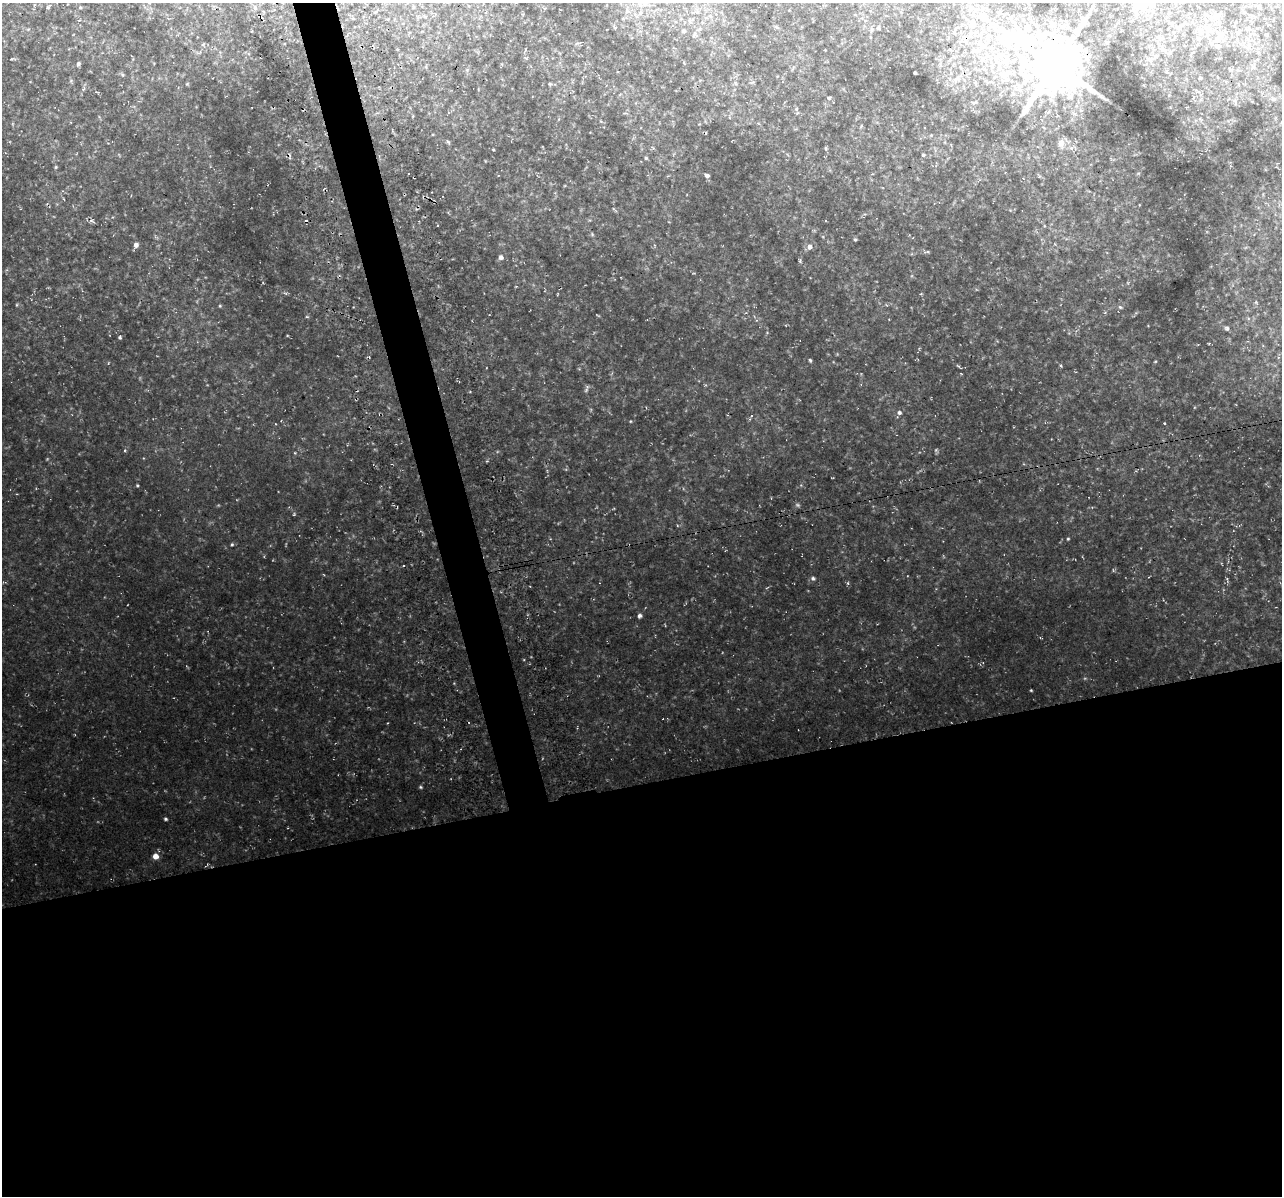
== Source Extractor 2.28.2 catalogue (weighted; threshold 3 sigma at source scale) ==
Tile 15 of 4 x 4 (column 3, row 4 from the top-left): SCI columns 2617-3896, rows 109-1302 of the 5224 x 4944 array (HDU 1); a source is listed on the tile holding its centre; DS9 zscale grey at full resolution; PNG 1284 x 1198 px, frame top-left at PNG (2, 3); no overlay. Shown black and unused: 37% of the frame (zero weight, under 3 of 4 exposures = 3% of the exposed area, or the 3 px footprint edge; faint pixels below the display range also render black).
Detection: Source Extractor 2.28.2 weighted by HDU 2 'WHT'; one run over the whole footprint, this tile lists its part. Background 0.0506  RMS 0.009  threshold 0.0405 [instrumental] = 3 sigma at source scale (4.5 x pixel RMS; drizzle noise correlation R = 1.50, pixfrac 1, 0.0396/0.0396 arcsec/px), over >= 5 px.
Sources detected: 64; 1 too faint to see at this stretch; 2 inside a brighter object's white glare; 1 cosmic-ray / hot-pixel residue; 1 long thin detection or spike segment (spike, bleed or trail) — not listed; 2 inside a brighter listed object's ellipse — not listed separately; the other 57 listed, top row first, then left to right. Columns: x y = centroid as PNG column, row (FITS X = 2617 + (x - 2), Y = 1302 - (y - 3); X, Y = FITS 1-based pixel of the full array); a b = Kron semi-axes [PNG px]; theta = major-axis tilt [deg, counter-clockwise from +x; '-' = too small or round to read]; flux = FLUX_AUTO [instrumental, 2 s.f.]
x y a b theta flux
645 3 9 5 -20 3.7
47 7 5 4 - 1.1
80 7 4 4 - 0.85
1140 7 14 6 28 6.2
255 8 6 4 -72 1.3
628 12 11 4 -1 2.6
985 18 15 11 -39 10
878 28 4 4 - 1.1
683 31 7 5 -26 1.8
989 36 12 7 29 5.6
1024 40 37 14 -23 79
1218 46 6 5 - 3.1
973 50 10 7 25 4.2
949 61 6 4 19 1.4
1006 62 13 9 1 7.6
78 64 5 4 - 1.6
1054 65 13 12 - 4700
915 73 3 3 - 1.4
123 75 5 3 - 0.97
1200 78 3 3 - 1.2
550 84 4 4 - 0.98
83 89 6 3 70 1.2
829 98 5 4 - 1.4
1274 99 8 6 -35 2.5
797 109 6 4 -71 1.3
448 142 6 4 -43 1.1
1061 143 14 9 81 5.9
826 148 5 3 - 0.86
493 150 3 2 - 0.69
923 155 4 4 - 1
646 158 5 4 - 1.2
56 167 4 4 - 0.87
707 176 5 5 - 2.5
855 240 4 4 - 1
136 245 6 5 - 3.6
810 247 6 6 - 4
501 257 5 5 - 3.2
220 306 5 3 - 0.83
1120 307 5 4 - 1.2
1227 328 7 3 71 1.6
120 337 4 3 - 1.2
810 360 3 3 - 1.3
1061 366 4 3 - 1
586 389 11 3 61 1.6
899 412 6 5 - 2.3
125 450 5 3 - 0.94
137 485 4 3 - 0.9
294 514 4 4 - 0.84
1068 539 3 3 - 0.84
232 544 4 4 - 1.1
813 579 6 5 - 1.7
848 583 5 3 - 0.93
639 616 6 5 - 2
1031 690 3 3 - 0.73
420 787 4 4 - 1
165 819 4 3 - 1.4
155 856 5 5 - 7.1
Overlapping masked pixels (flux is a lower limit): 1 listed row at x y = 1054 65
Isophote crosses this tile's border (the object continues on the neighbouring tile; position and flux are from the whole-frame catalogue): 1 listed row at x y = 645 3
Unlisted compact peaks at least as high as the median listed source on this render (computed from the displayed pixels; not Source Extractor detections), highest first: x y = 1164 423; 630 421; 936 450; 1155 361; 958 366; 295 453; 487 461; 524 660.